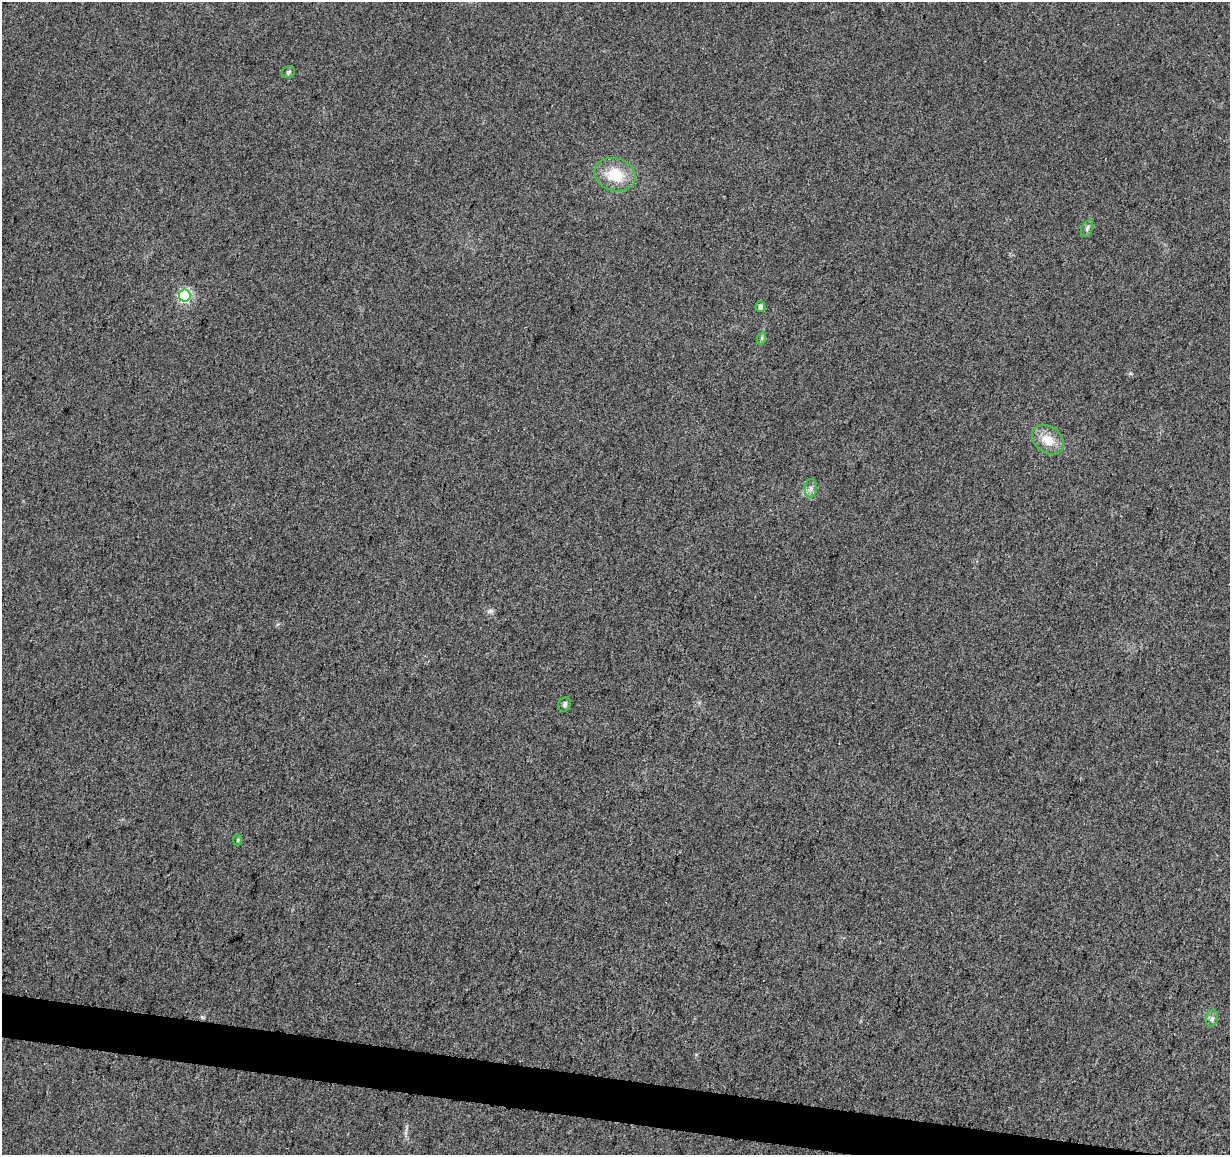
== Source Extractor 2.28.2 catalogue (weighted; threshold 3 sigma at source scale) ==
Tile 6 of 4 x 4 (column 2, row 2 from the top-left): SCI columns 1240-2467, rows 2596-3748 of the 4926 x 5130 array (HDU 1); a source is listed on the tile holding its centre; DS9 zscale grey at full resolution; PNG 1232 x 1157 px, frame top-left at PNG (2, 2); each listed source drawn as its Kron ellipse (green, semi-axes under 4 px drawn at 4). Shown black and unused: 3% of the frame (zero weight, under 3 of 5 exposures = <1% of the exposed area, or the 3 px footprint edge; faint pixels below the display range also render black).
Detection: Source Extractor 2.28.2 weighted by HDU 2 'WHT'; one run over the whole footprint, this tile lists its part. Background 0.0271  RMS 0.0046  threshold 0.0207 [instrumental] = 3 sigma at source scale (4.5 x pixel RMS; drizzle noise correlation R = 1.50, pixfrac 1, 0.0396/0.0396 arcsec/px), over >= 5 px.
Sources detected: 11; all 11 listed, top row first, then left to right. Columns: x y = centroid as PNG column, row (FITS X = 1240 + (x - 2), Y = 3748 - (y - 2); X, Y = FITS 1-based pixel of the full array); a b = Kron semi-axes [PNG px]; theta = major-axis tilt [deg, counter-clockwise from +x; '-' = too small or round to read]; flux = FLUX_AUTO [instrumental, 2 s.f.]
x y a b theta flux
288 72 7 5 34 0.9
615 175 21 16 -17 13
1087 229 9 5 64 1.1
185 296 6 5 - 66
760 307 5 5 - 1.7
762 338 6 4 71 0.75
1048 440 17 13 -37 7.2
811 488 9 6 85 1.7
565 704 7 6 - 1.1
238 840 5 3 - 0.51
1212 1018 8 6 75 1.4